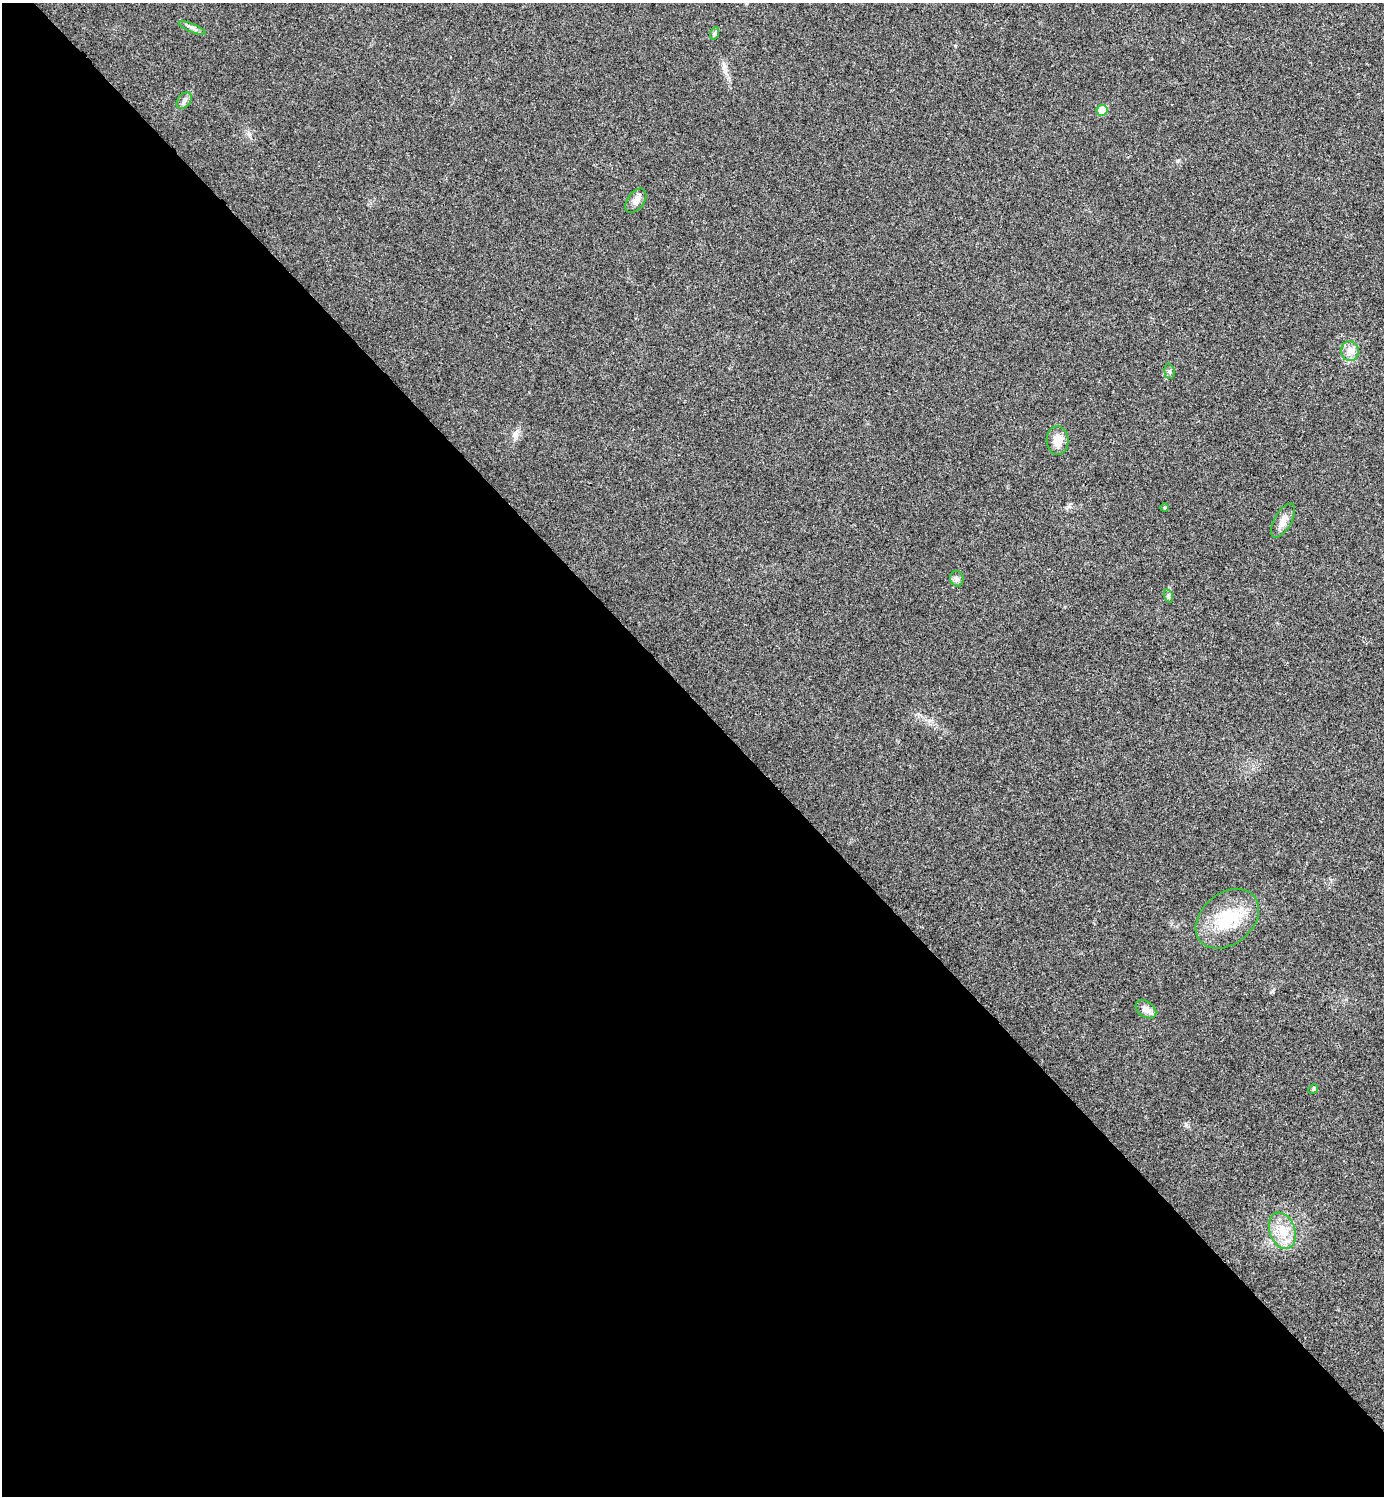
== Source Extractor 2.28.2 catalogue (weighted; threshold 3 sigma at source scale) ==
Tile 9 of 4 x 4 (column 1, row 3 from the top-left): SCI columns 159-1540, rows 1501-2994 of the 5985 x 5985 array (HDU 1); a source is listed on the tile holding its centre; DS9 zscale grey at full resolution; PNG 1386 x 1498 px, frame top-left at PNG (2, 3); each listed source drawn as its Kron ellipse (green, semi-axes under 4 px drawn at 4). Shown black and unused: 53% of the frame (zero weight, under 3 of 4 exposures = <1% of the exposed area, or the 3 px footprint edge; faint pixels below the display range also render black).
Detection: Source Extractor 2.28.2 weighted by HDU 2 'WHT'; one run over the whole footprint, this tile lists its part. Background 0.0204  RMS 0.004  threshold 0.0181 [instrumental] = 3 sigma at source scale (4.5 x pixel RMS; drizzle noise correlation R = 1.50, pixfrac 1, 0.05/0.05 arcsec/px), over >= 5 px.
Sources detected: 16; all 16 listed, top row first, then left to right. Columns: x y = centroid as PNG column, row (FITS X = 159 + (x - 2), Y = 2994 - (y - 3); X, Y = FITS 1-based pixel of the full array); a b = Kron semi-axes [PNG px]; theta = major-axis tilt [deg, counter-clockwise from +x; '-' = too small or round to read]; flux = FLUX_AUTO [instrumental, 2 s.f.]
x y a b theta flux
192 28 15 4 -22 1.4
715 33 6 4 71 0.68
184 100 9 6 49 1.3
1102 110 5 5 - 9.2
636 201 13 8 53 2.7
1350 351 10 9 - 2.7
1169 371 8 5 -84 0.84
1058 440 14 11 -88 4.7
1165 508 4 4 - 0.62
1283 521 19 8 60 3.1
957 579 8 6 -80 1.2
1169 596 7 4 -72 0.73
1227 919 35 25 40 19
1146 1009 11 7 -35 2.7
1313 1089 5 4 - 0.46
1282 1231 18 13 -69 7.1
Unlisted compact peaks at least as high as the median listed source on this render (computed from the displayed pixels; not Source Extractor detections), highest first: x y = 516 434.